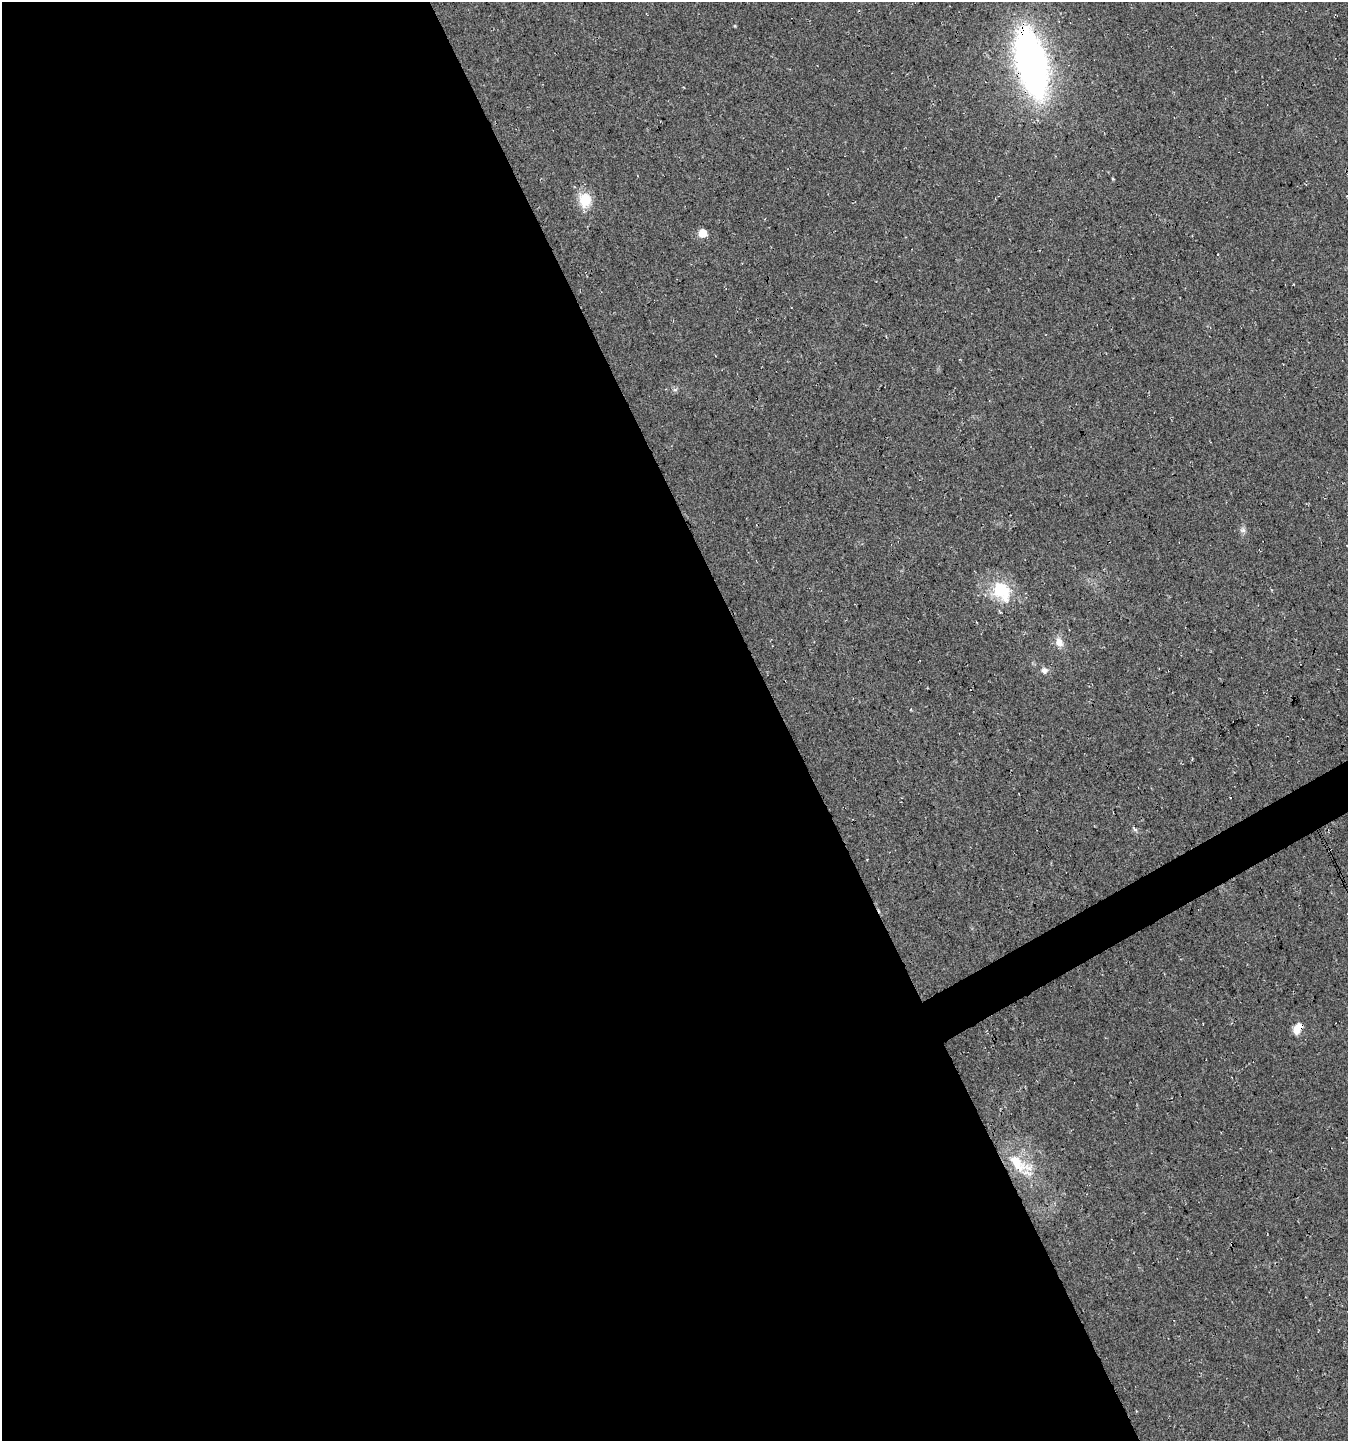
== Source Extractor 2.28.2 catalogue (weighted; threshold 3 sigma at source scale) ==
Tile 9 of 4 x 4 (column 1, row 3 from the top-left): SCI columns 100-1445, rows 1442-2880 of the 5639 x 5759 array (HDU 1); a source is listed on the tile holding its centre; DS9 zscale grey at full resolution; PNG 1350 x 1443 px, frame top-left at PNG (2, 2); no overlay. Shown black and unused: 59% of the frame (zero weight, under 3 of 4 exposures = <1% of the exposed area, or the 3 px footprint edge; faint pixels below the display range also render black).
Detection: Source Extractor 2.28.2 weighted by HDU 2 'WHT'; one run over the whole footprint, this tile lists its part. Background 0.0264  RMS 0.0068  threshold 0.0304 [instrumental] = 3 sigma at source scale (4.5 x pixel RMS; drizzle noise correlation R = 1.50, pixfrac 1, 0.0396/0.0396 arcsec/px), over >= 5 px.
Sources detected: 12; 1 cosmic-ray / hot-pixel residue — not listed; the other 11 listed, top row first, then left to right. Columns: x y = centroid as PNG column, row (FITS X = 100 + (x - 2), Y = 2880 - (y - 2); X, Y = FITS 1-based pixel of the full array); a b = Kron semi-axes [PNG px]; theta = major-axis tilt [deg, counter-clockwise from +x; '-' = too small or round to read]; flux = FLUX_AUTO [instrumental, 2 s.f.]
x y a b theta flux
1031 63 43 16 -76 460
1113 179 4 3 - 0.59
585 200 18 15 -80 14
702 233 5 5 - 19
1243 530 8 6 -1 1.9
1001 591 26 19 -53 30
1059 642 11 8 -68 6.4
1044 670 9 7 -25 2.9
1135 829 7 5 -32 1.3
1298 1028 13 8 55 8.3
1017 1163 30 14 -50 20
Overlapping masked pixels (flux is a lower limit): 2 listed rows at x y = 1031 63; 1298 1028